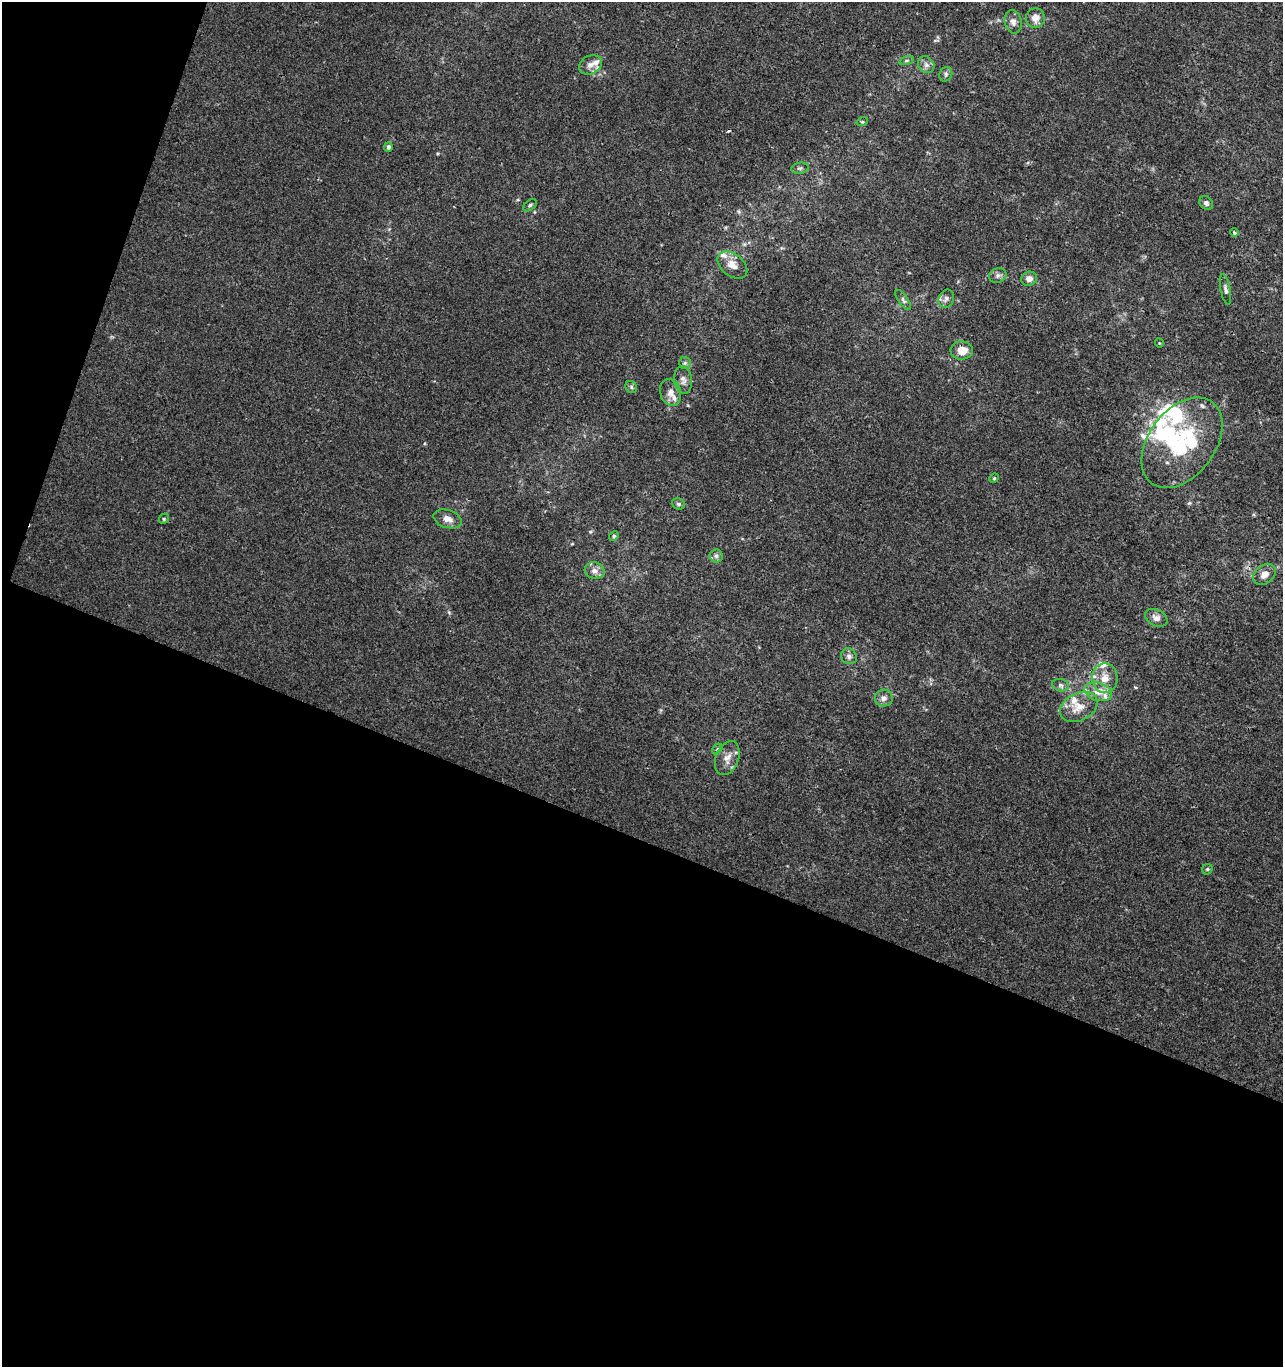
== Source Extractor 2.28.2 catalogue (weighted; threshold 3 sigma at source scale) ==
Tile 3 of 2 x 2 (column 1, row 2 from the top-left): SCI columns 109-1389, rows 1-1365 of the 2795 x 2730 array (HDU 1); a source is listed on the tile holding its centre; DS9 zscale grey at full resolution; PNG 1285 x 1369 px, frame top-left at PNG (2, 2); each listed source drawn as its Kron ellipse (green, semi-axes under 4 px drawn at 4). Shown black and unused: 42% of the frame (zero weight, under 2 of 3 exposures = <1% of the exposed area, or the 3 px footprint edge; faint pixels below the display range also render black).
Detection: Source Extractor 2.28.2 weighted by HDU 2 'WHT'; one run over the whole footprint, this tile lists its part. Background 3.84e-04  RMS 0.0042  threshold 0.0188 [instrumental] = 3 sigma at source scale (4.5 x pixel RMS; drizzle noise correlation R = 1.50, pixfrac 1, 0.0396/0.0396 arcsec/px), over >= 5 px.
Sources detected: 55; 2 cosmic-ray / hot-pixel residue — neither listed nor drawn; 10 inside a brighter listed object's ellipse — not listed separately; the other 43 listed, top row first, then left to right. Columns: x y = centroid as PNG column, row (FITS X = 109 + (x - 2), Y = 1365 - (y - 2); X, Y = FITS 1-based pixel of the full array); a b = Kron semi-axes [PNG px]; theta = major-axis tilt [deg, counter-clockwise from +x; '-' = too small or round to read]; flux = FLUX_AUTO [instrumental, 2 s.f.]
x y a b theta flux
1035 18 9 9 - 3.8
1013 22 12 8 -77 2.3
906 60 7 3 19 0.61
590 65 12 9 26 2.8
926 65 9 7 -52 1.7
946 74 7 6 - 0.97
862 122 6 3 17 0.48
388 147 4 4 - 1.1
800 168 9 5 10 0.94
1206 203 8 6 -50 1.2
530 205 8 5 38 0.82
1234 233 4 3 - 1.3
732 265 17 11 -38 4.6
998 275 9 7 13 1.4
1029 279 8 7 - 2.7
1225 290 15 5 -79 1.4
946 299 9 7 66 1.5
903 300 12 4 -55 1.1
1159 343 4 3 - 0.31
962 350 11 9 -2 5.2
685 363 6 6 - 0.9
683 380 14 9 -83 2.4
631 387 6 5 - 0.8
671 392 13 10 -72 4
1182 443 51 33 53 39
994 478 5 4 - 0.47
678 504 7 5 -22 0.8
164 519 5 4 - 0.61
448 519 14 9 -18 3.1
614 536 5 4 - 0.54
716 556 6 6 - 1.1
595 571 10 8 -15 2.5
1264 574 12 9 36 3.4
1156 618 12 8 -28 2.4
849 656 8 7 - 1.6
1105 678 15 12 -87 6.1
1060 685 8 6 -16 1.3
1098 692 14 9 -17 4.5
884 698 9 8 - 2
1079 707 20 13 28 6.6
717 749 6 4 42 1.1
727 758 18 11 69 3.8
1207 869 6 5 - 0.56